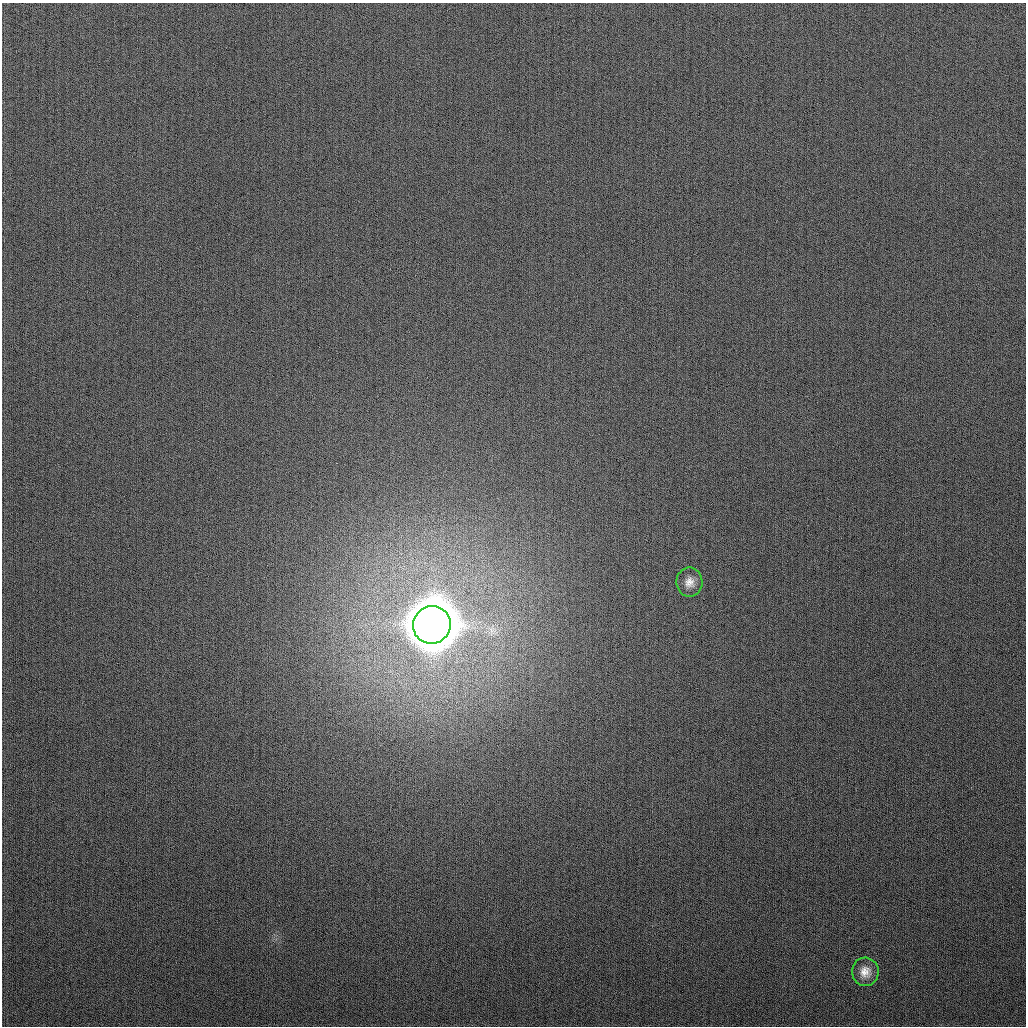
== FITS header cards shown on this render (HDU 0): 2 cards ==
NAXIS1  =                 1024
NAXIS2  =                 1024

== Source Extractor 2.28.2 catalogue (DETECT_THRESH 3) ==
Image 1024 x 1024 px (HDU 0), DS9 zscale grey, 1 PNG px = 1 image px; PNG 1028 x 1028 px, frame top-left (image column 1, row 1024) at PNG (2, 3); each listed source drawn as its Kron ellipse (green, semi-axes under 4 px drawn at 4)
Background 265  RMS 11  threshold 31.8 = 3 sigma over >= 5 px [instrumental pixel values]
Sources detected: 3; all 3 listed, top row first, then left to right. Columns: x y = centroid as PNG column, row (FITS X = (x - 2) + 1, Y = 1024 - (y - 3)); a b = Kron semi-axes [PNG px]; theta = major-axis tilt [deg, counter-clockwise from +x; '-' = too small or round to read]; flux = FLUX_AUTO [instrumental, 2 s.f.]
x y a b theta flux
689 582 15 13 -89 7.1e+03
432 625 19 18 - 6.8e+06
865 972 14 13 - 8.4e+03